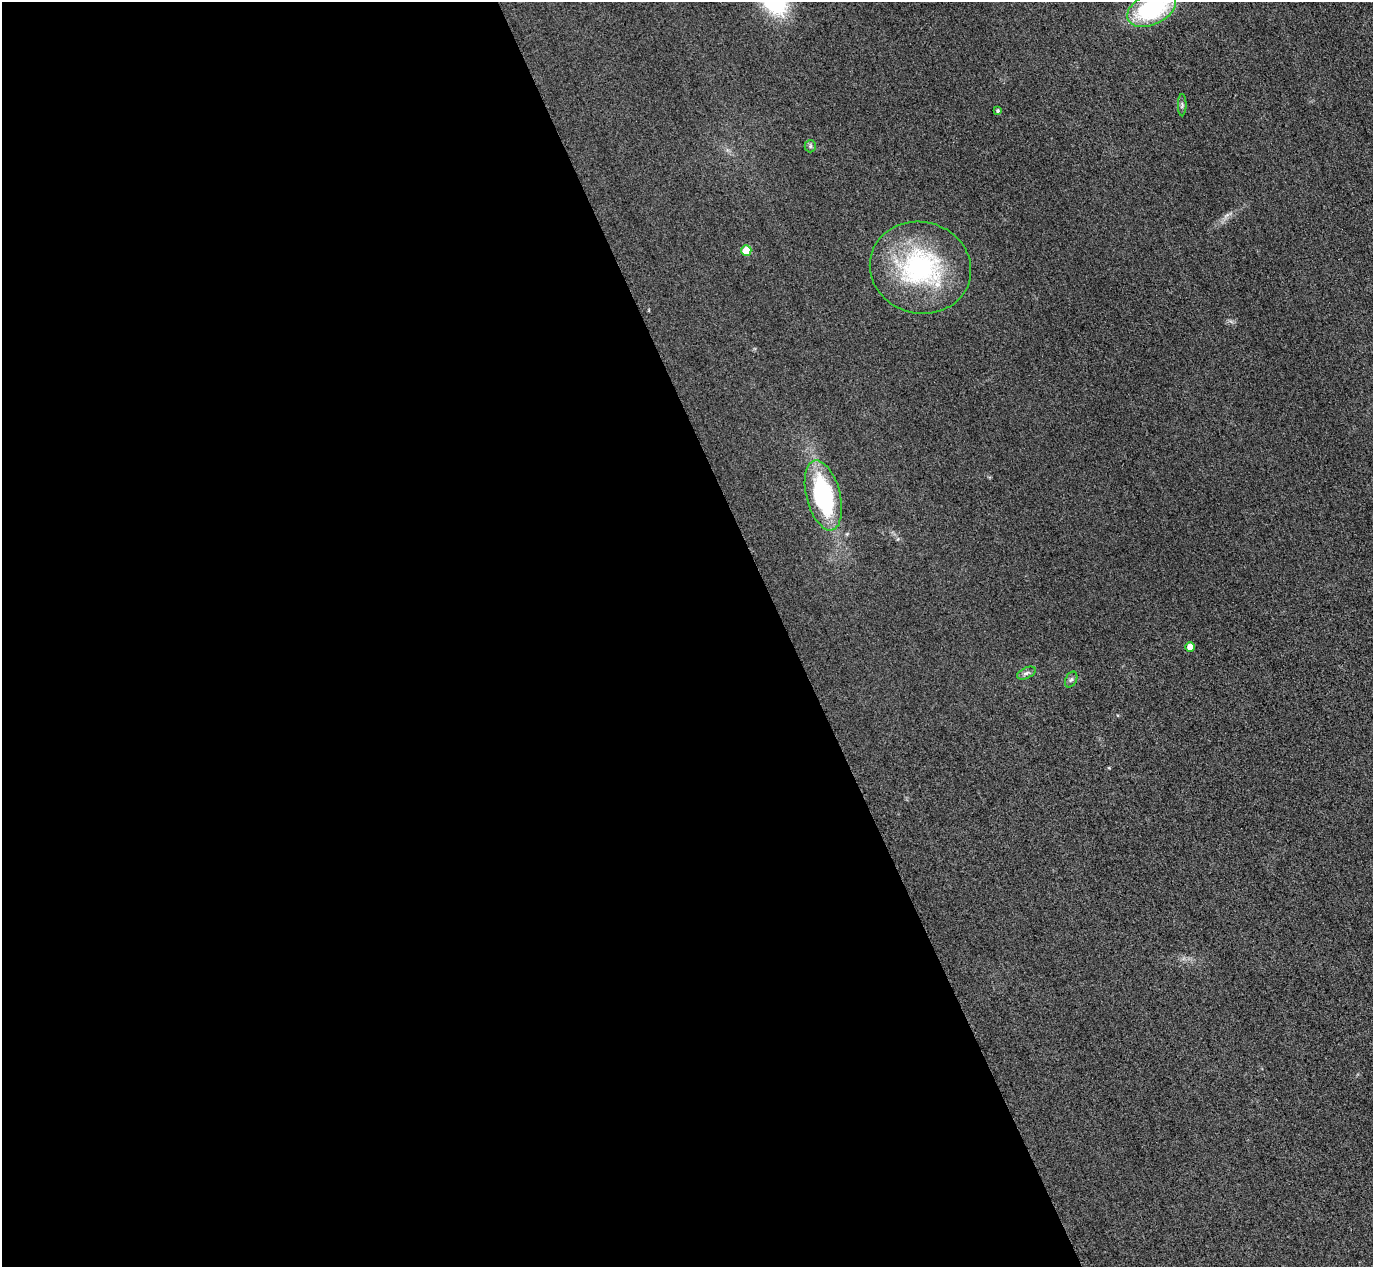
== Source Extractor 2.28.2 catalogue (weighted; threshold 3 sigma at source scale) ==
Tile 9 of 4 x 4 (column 1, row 3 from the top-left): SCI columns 31-1401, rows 1568-2832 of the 5546 x 5533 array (HDU 1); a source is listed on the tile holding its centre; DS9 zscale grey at full resolution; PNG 1375 x 1269 px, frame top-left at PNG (2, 2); each listed source drawn as its Kron ellipse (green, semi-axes under 4 px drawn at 4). Shown black and unused: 57% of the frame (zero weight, under 3 of 4 exposures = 3% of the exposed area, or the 3 px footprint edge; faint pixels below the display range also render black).
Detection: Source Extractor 2.28.2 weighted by HDU 2 'WHT'; one run over the whole footprint, this tile lists its part. Background 0.146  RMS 0.019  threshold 0.0864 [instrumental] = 3 sigma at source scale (4.5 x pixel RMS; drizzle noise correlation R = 1.50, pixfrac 1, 0.05/0.05 arcsec/px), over >= 5 px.
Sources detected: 10; all 10 listed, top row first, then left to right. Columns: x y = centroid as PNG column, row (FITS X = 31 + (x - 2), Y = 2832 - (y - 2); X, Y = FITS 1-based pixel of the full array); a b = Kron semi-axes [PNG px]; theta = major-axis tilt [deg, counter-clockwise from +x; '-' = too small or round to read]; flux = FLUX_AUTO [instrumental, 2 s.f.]
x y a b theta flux
1152 9 26 15 26 210
1182 105 11 3 90 3.8
998 111 4 4 - 3.2
810 146 6 5 - 3.6
746 250 5 5 - 58
920 268 51 46 -15 290
823 495 36 17 -75 230
1190 647 5 5 - 21
1026 673 10 5 25 5.6
1071 680 8 5 62 4.5
Isophote crosses this tile's border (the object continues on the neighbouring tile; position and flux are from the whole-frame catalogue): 1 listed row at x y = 1152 9